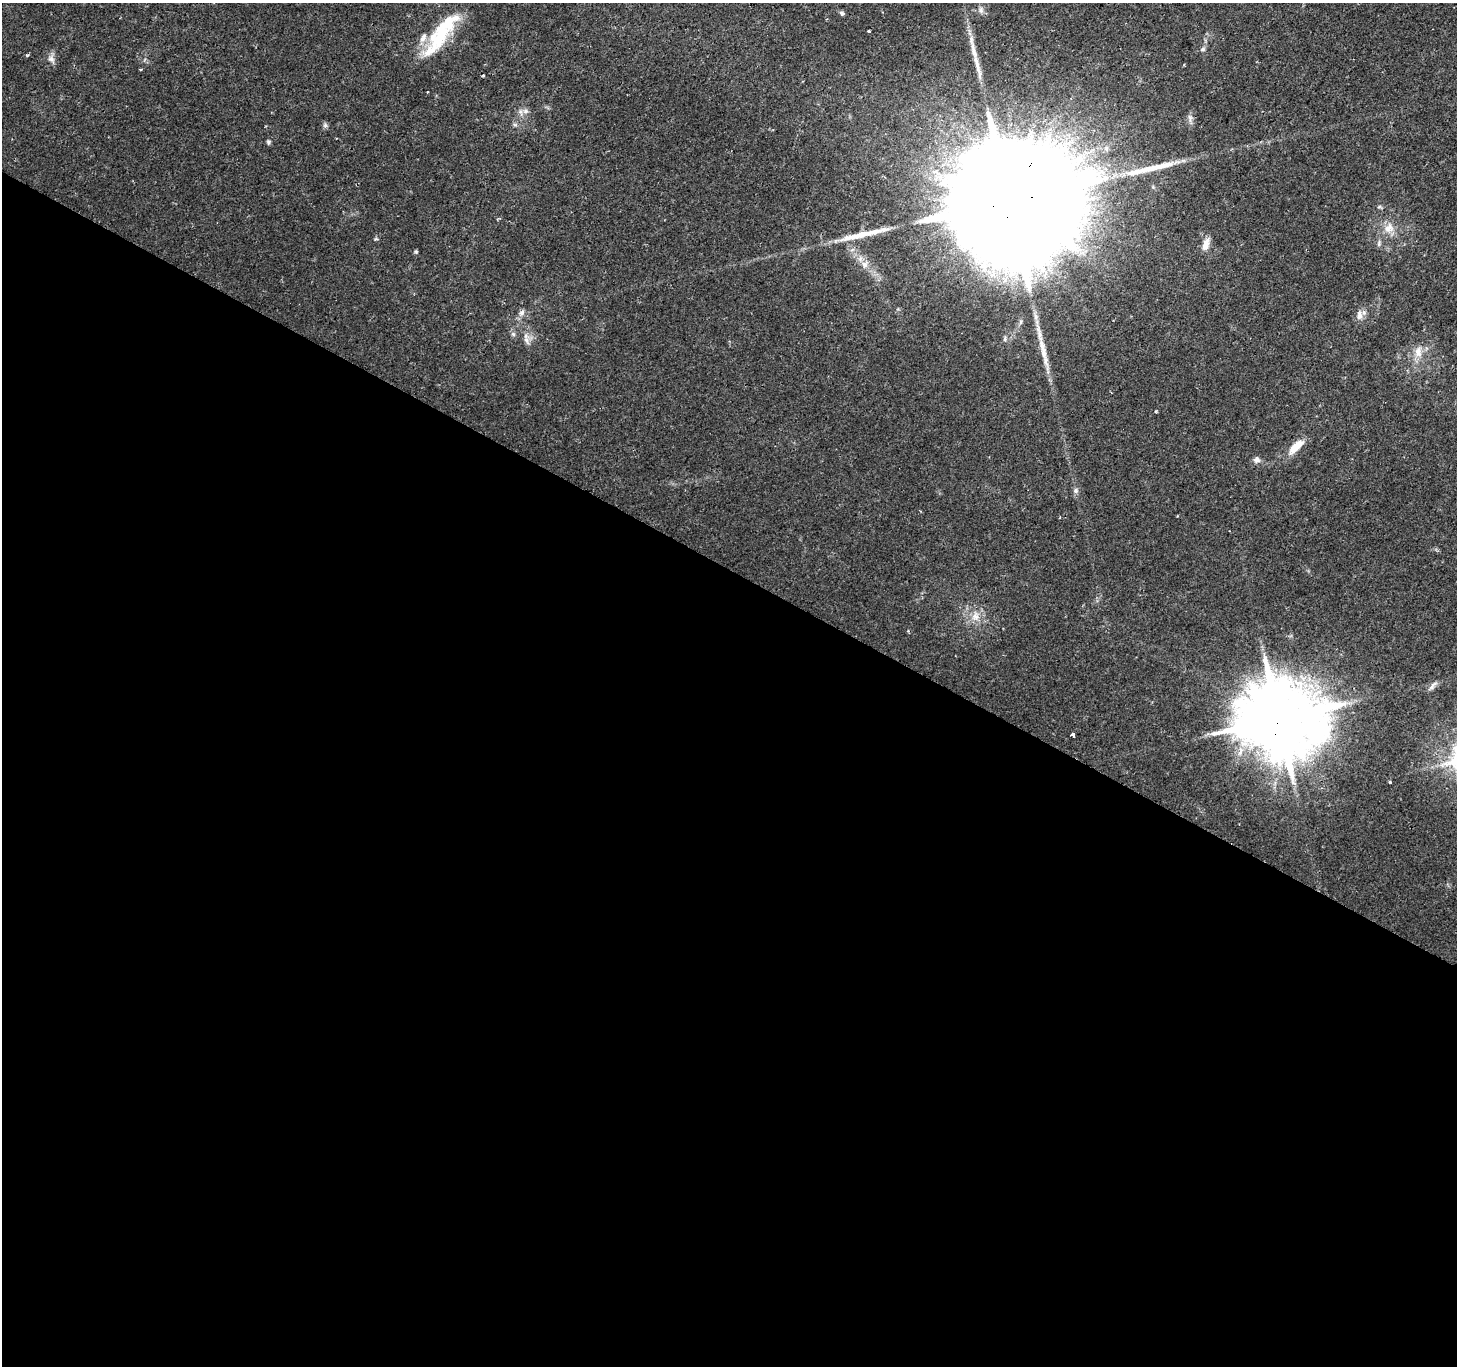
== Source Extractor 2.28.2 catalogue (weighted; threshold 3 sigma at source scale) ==
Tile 14 of 4 x 4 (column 2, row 4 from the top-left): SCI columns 1455-2909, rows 195-1558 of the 5824 x 5908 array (HDU 1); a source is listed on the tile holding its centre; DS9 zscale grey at full resolution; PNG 1459 x 1368 px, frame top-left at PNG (2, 3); no overlay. Shown black and unused: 58% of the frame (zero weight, under 2 of 3 exposures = <1% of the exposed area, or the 3 px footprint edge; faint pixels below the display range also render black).
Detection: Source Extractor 2.28.2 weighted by HDU 2 'WHT'; one run over the whole footprint, this tile lists its part. Background 0.0109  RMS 0.0027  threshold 0.0119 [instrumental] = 3 sigma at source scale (4.5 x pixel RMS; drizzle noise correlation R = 1.50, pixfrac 1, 0.0396/0.0396 arcsec/px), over >= 5 px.
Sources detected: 42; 2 inside a brighter object's white glare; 4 long thin detections or spike segments (spike, bleed or trail) — not listed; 1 inside a brighter listed object's ellipse — not listed separately; the other 35 listed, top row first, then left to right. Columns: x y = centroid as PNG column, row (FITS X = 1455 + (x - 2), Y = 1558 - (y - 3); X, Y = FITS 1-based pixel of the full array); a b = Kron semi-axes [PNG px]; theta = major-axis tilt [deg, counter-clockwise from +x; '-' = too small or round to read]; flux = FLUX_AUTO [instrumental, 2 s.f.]
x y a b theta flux
981 10 10 6 -90 0.98
842 13 8 5 -20 0.55
869 31 3 3 - 1.1
441 34 61 18 58 17
1203 49 6 6 - 0.54
974 51 31 7 -76 3.8
51 59 13 8 -56 1.4
140 69 4 3 - 0.27
483 75 4 2 - 0.25
427 92 3 2 - 0.4
525 111 9 7 -14 1.1
1190 118 10 6 -81 0.96
325 125 6 6 - 0.58
268 142 7 6 - 0.55
1010 199 57 29 57 23000
1379 207 6 4 19 0.39
1389 228 15 14 - 3.5
1379 243 11 4 82 0.6
1206 244 18 7 69 2.2
416 251 5 4 - 0.32
865 265 10 9 - 1.7
522 313 9 6 41 1.1
1359 315 14 8 85 1.7
513 334 6 6 - 0.63
526 340 15 5 -64 1.4
1418 352 16 10 83 3
1296 447 22 9 44 4.4
1257 459 9 8 - 1.1
1076 491 7 7 - 0.76
1060 517 3 3 - 0.2
975 616 12 10 83 2.4
1433 685 15 5 49 0.98
1279 718 24 22 -4 2600
1073 734 4 3 - 2.7
1390 782 3 3 - 1.5
Overlapping masked pixels (flux is a lower limit): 2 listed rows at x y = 1010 199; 1279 718
Unlisted compact peaks at least as high as the median listed source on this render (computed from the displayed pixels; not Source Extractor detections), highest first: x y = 1156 411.